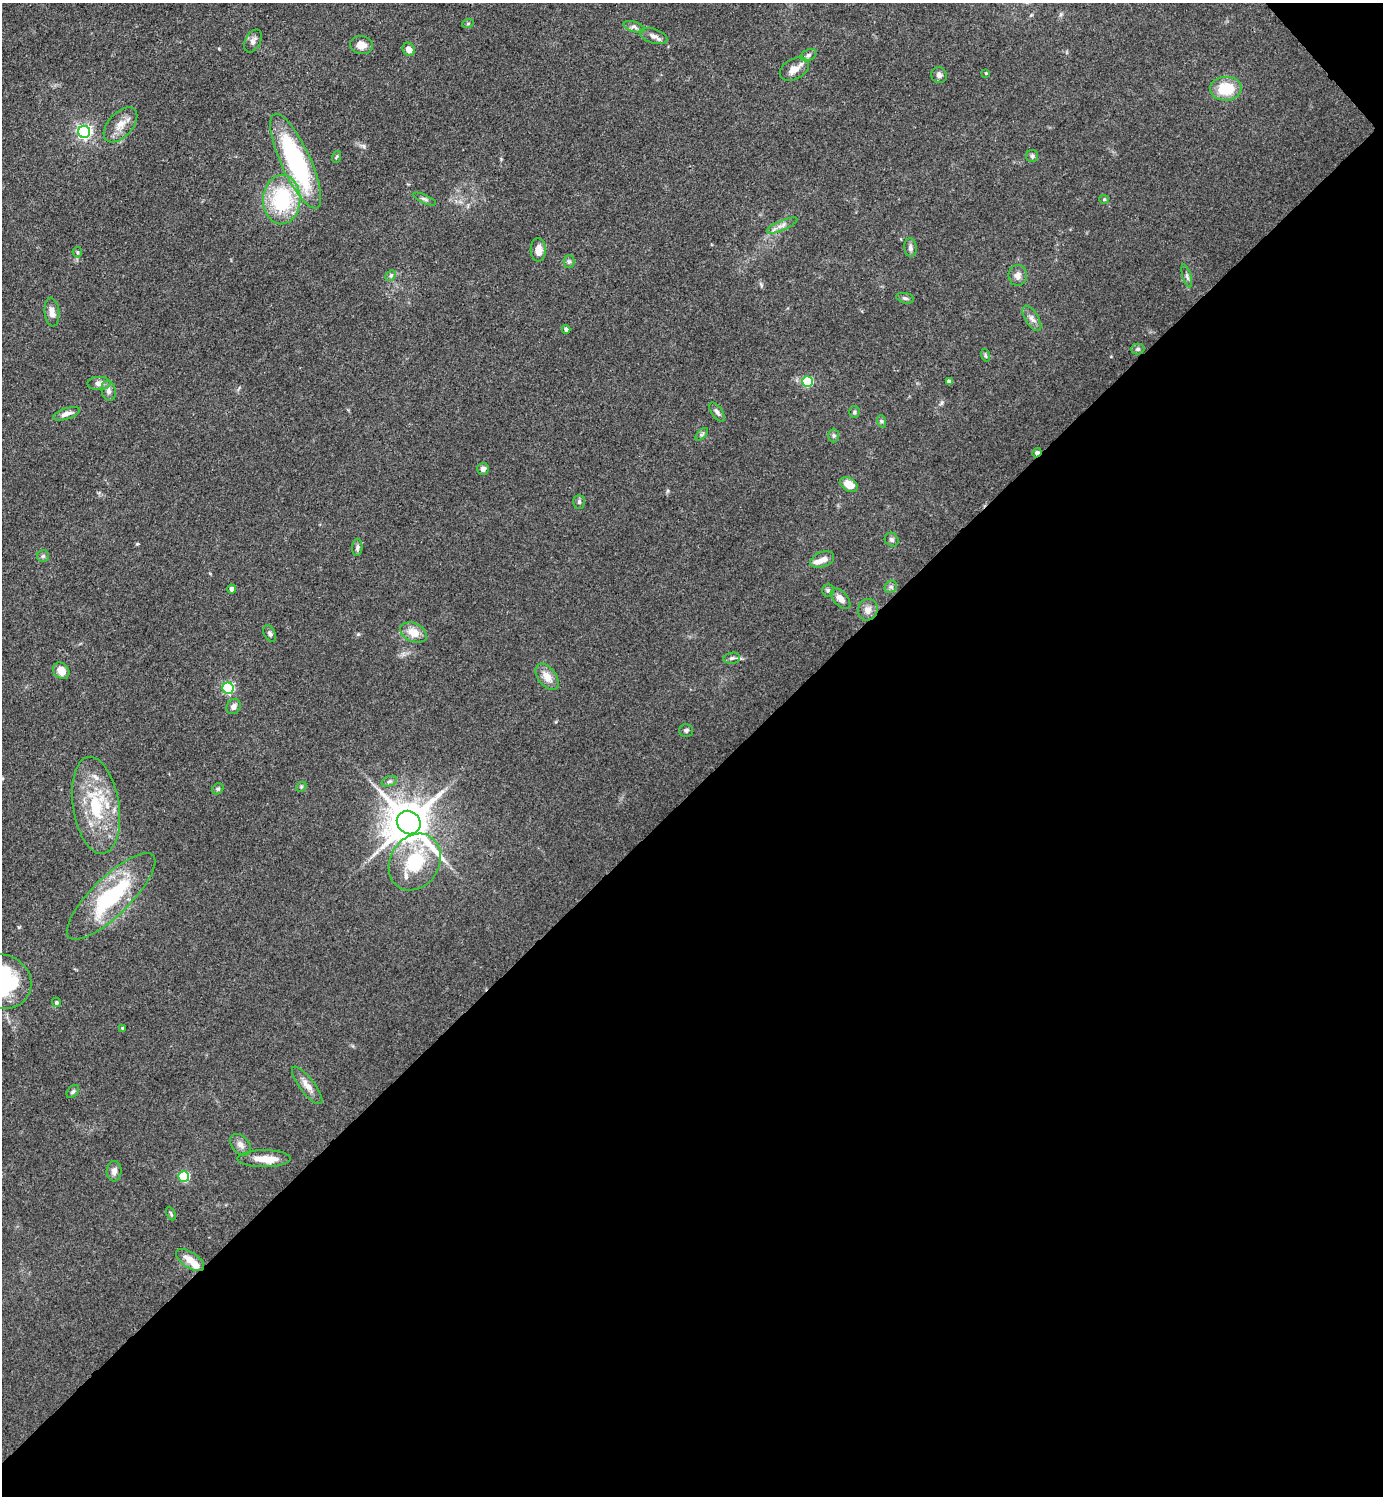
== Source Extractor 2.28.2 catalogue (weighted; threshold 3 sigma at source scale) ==
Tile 12 of 4 x 4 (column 4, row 3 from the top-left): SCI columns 4443-5823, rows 1497-2990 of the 5980 x 5982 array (HDU 1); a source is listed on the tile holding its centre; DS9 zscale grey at full resolution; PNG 1385 x 1498 px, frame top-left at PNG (2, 3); each listed source drawn as its Kron ellipse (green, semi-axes under 4 px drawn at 4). Shown black and unused: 48% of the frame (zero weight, under 3 of 4 exposures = <1% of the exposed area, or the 3 px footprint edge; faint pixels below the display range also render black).
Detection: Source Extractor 2.28.2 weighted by HDU 2 'WHT'; one run over the whole footprint, this tile lists its part. Background 0.0863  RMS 0.0063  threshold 0.0286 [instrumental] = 3 sigma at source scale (4.5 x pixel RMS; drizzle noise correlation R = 1.50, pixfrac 1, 0.05/0.05 arcsec/px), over >= 5 px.
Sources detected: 89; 3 inside a brighter object's white glare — neither listed nor drawn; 4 inside a brighter listed object's ellipse — not listed separately; the other 82 listed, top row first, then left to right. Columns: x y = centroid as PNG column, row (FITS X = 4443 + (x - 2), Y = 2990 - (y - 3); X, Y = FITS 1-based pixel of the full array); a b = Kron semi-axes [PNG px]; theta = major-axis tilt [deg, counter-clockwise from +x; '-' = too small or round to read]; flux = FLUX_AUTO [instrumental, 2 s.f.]
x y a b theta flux
468 23 6 3 20 0.71
634 27 11 5 -18 2.1
654 36 14 7 -17 3.3
253 41 12 7 62 2.9
361 45 12 9 -11 6.2
409 49 7 6 - 4.1
808 55 8 5 27 1.8
794 69 16 10 29 6.2
986 73 4 3 - 0.66
939 75 8 8 - 2.2
1226 89 16 12 3 20
120 125 21 12 47 8.1
84 132 6 6 - 150
1032 156 6 6 - 1.3
336 157 6 3 70 0.74
296 161 51 15 -65 95
424 199 12 4 -24 1.5
1104 199 5 4 - 0.69
282 200 24 18 88 50
782 225 16 5 23 3.5
910 248 9 6 -83 2.2
538 250 11 7 -88 6.1
77 252 5 5 - 0.91
569 261 6 5 - 1.5
391 275 6 4 45 1.2
1018 275 10 9 - 3.7
1187 276 12 4 -74 1.8
905 298 9 5 -14 1.4
52 312 14 7 -84 4.9
1032 318 14 6 -58 3.3
566 329 4 4 - 2
1138 349 7 5 0 1.3
985 355 6 4 -72 0.89
807 381 5 5 - 46
949 382 4 4 - 2.8
99 383 11 6 2 3.5
109 391 10 7 -78 2.9
717 412 11 5 -55 2.2
854 412 6 5 - 1.1
66 414 14 5 18 3.8
881 421 6 4 -71 1
702 434 8 4 45 1.1
834 436 7 5 89 1.3
1037 453 5 3 - 3.2
483 469 6 5 - 2.6
849 485 9 6 -34 8.9
579 502 7 5 89 1.3
892 540 7 6 - 1.6
357 547 9 5 88 1.7
43 556 6 6 - 1.3
822 560 12 7 22 4.8
891 587 7 5 43 1.5
231 589 4 4 - 3.1
828 590 6 5 - 1.3
841 599 12 7 -47 4.7
868 610 11 9 75 4.4
414 632 14 9 -24 9.3
270 633 9 5 -64 1.6
732 658 8 5 11 1.7
61 671 9 7 -49 6.6
547 677 15 9 -53 7.2
228 688 5 5 - 78
234 706 8 6 57 2.6
686 730 6 6 - 1.3
389 781 8 5 19 1.5
301 787 5 4 - 0.86
218 789 6 5 - 1
96 805 49 23 -81 43
409 823 12 11 - 2500
415 862 30 24 57 35
111 896 59 19 44 63
2 981 30 27 -24 62
56 1002 5 4 - 1.1
123 1028 4 3 - 1.4
307 1085 23 7 -52 5.8
73 1092 7 5 49 1.4
240 1145 12 8 -47 3.6
264 1159 27 8 0 9
114 1171 10 7 85 3.4
184 1176 5 5 - 45
171 1214 7 3 -64 0.88
190 1260 16 7 -33 8.1
Overlapping masked pixels (flux is a lower limit): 1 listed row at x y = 1037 453
Isophote crosses this tile's border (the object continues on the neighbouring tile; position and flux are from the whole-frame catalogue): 1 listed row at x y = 2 981